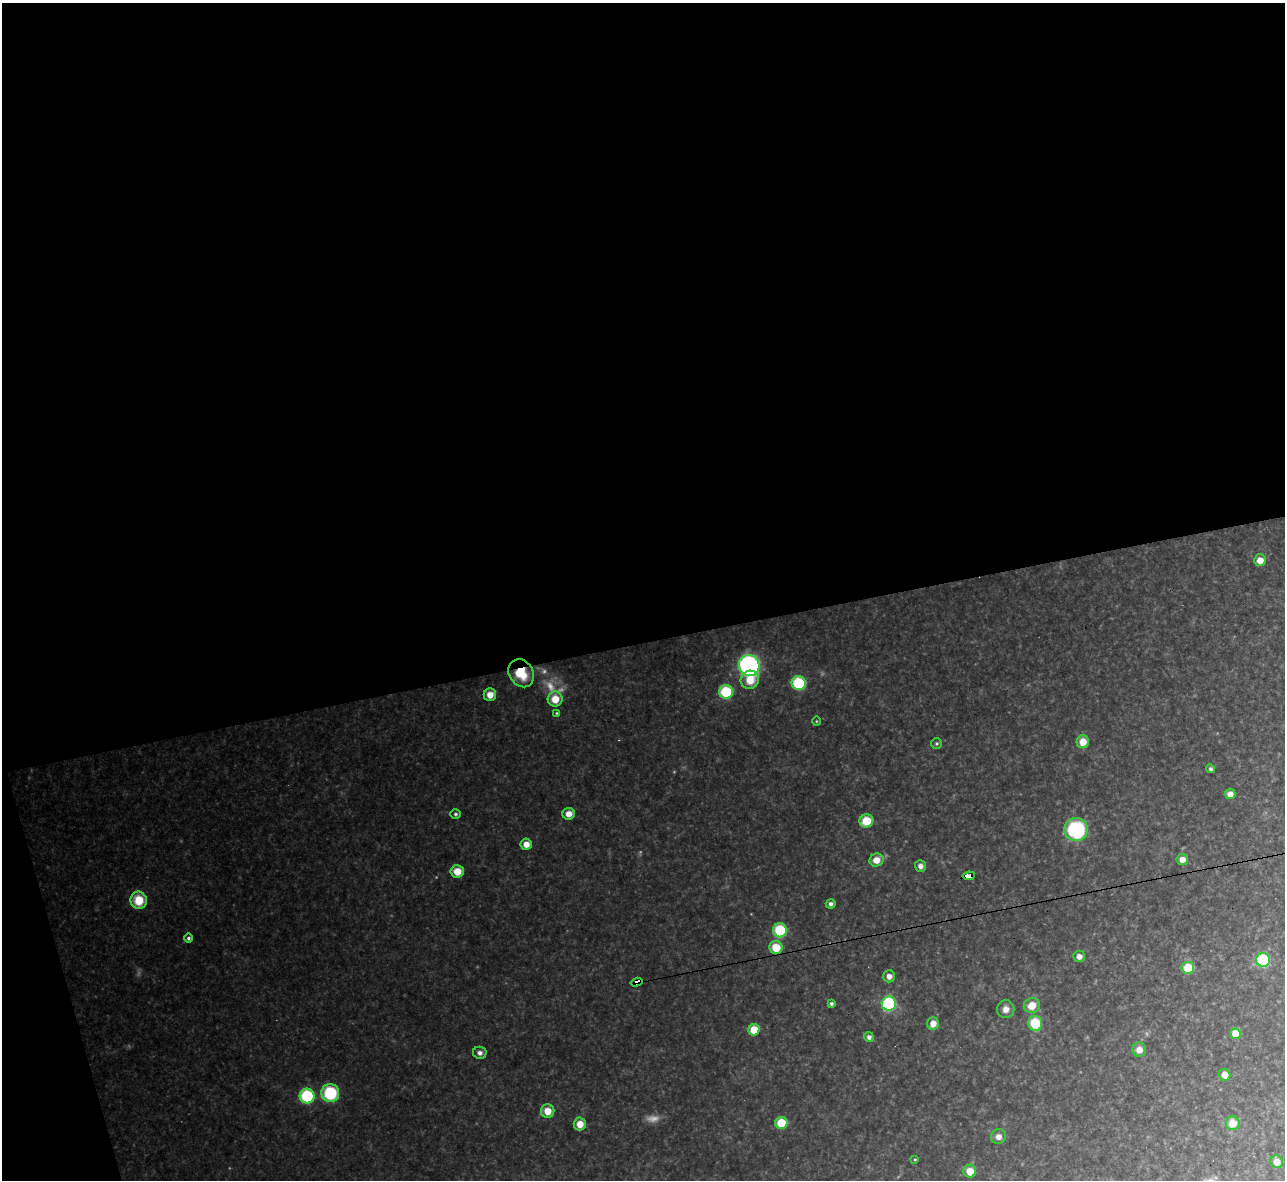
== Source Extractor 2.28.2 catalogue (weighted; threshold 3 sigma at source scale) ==
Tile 1 of 4 x 4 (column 1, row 1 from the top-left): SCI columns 1-1283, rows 3678-4855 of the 5133 x 5115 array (HDU 1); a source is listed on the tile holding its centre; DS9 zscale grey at full resolution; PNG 1287 x 1182 px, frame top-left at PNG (2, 3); each listed source drawn as its Kron ellipse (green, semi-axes under 4 px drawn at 4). Shown black and unused: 56% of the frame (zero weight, under 3 of 4 exposures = <1% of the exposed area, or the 3 px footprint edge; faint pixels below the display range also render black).
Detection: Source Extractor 2.28.2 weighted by HDU 2 'WHT'; one run over the whole footprint, this tile lists its part. Background 0.317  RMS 0.019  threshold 0.0876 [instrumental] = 3 sigma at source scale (4.5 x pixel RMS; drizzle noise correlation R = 1.50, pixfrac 1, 0.05/0.05 arcsec/px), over >= 5 px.
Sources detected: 60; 4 too faint to see at this stretch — neither listed nor drawn; the other 56 listed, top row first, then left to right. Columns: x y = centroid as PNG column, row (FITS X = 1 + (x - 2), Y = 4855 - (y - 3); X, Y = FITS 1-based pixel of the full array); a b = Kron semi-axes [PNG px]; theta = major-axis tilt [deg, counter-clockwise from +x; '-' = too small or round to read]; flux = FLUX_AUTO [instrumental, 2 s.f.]
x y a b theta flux
1260 560 6 6 - 19
749 665 10 10 - 480
521 673 15 12 -56 58
750 680 9 8 - 34
799 683 7 7 - 120
726 692 7 7 - 110
490 695 6 6 - 20
555 699 7 7 - 35
557 713 4 4 - 2.2
816 721 5 3 - 1.9
1083 742 6 6 - 28
937 743 5 5 - 3.1
1211 769 4 4 - 4.4
1230 794 5 5 - 13
456 814 5 5 - 3.6
569 814 6 6 - 17
866 821 7 6 - 47
1076 830 11 11 - 200
526 844 5 5 - 17
1182 859 5 5 - 14
876 860 7 6 - 20
920 866 6 5 - 8
457 871 7 6 - 31
969 876 6 4 6 100
139 900 9 8 - 52
831 904 5 4 - 5.9
780 930 7 7 - 100
188 938 4 4 - 4.5
776 947 6 6 - 47
1079 956 6 5 - 11
1263 960 7 7 - 110
1188 968 6 6 - 55
889 976 6 6 - 11
636 982 6 4 16 190
831 1003 4 4 - 4.1
889 1004 7 7 - 190
1032 1006 8 7 - 27
1006 1009 9 8 - 12
933 1023 6 5 - 19
1035 1023 7 7 - 59
754 1030 6 5 - 44
1236 1034 5 5 - 58
869 1037 5 4 - 8.1
1139 1050 7 7 - 17
480 1053 7 6 - 8.1
1225 1075 6 5 - 15
330 1093 9 9 - 110
307 1096 7 7 - 150
548 1111 7 6 - 27
781 1123 6 6 - 62
1233 1123 7 7 - 27
580 1124 6 6 - 26
998 1137 7 7 - 11
915 1159 4 3 - 2.1
1277 1162 6 6 - 17
970 1171 6 6 - 28
Overlapping masked pixels (flux is a lower limit): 3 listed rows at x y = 521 673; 969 876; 636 982